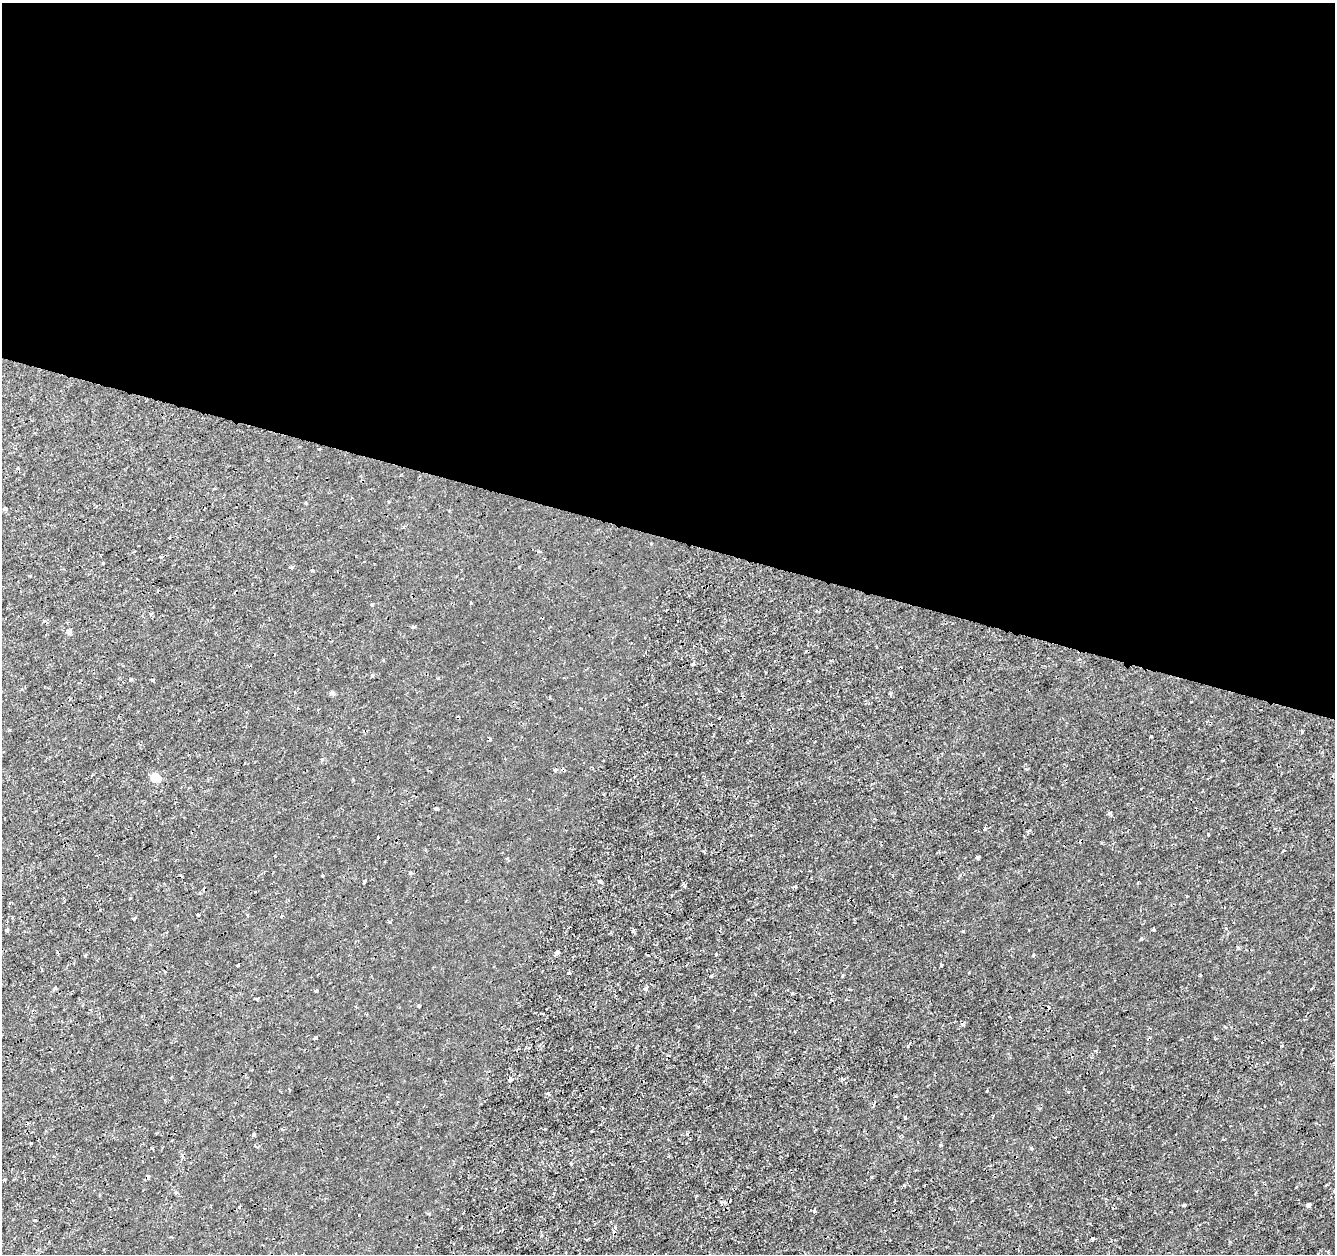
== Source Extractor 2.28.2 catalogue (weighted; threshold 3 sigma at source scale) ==
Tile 3 of 4 x 4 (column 3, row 1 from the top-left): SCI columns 2667-3999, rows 3975-5226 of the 5339 x 5500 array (HDU 1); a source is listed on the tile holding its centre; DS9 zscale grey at full resolution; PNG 1337 x 1256 px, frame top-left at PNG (2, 3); no overlay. Shown black and unused: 43% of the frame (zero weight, under 2 of 3 exposures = <1% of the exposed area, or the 3 px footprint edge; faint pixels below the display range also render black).
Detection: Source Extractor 2.28.2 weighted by HDU 2 'WHT'; one run over the whole footprint, this tile lists its part. Background 1.41e-04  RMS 0.0011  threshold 0.00507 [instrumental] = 3 sigma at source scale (4.5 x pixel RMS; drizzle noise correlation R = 1.50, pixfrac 1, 0.0396/0.0396 arcsec/px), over >= 5 px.
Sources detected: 85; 9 cosmic-ray / hot-pixel residue — not listed; the other 76 listed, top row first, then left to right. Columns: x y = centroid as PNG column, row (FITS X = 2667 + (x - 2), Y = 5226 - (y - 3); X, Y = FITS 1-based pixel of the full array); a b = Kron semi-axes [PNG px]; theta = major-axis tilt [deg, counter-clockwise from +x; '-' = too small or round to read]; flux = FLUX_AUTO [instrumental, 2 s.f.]
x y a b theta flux
319 449 3 2 - 0.081
18 468 4 3 - 0.14
5 509 5 4 - 0.25
651 544 3 3 - 0.1
161 557 4 3 - 0.1
103 563 3 3 - 0.18
470 603 3 3 - 0.35
372 605 3 3 - 0.23
151 614 3 3 - 0.26
413 627 4 4 - 0.16
69 632 5 5 - 0.3
693 664 4 3 - 0.19
372 675 4 4 - 0.16
130 680 4 4 - 0.17
153 680 4 3 - 0.15
332 693 6 5 - 0.22
890 693 4 3 - 0.21
550 697 4 2 - 0.086
1302 732 4 3 - 0.11
322 759 5 5 - 0.15
555 770 3 3 - 0.19
155 777 7 6 - 2.1
436 809 4 3 - 0.32
1109 813 4 3 - 0.35
985 829 3 3 - 0.24
1028 832 7 4 45 0.19
1208 834 3 2 - 0.12
978 857 4 4 - 0.17
364 881 4 3 - 0.18
795 887 5 3 - 0.14
1187 896 3 3 - 0.18
10 903 3 3 - 0.12
198 915 3 3 - 0.2
247 915 3 3 - 0.12
281 916 3 3 - 0.19
134 918 4 3 - 0.16
1226 928 4 3 - 0.13
1154 929 3 3 - 0.29
7 930 3 3 - 0.24
633 930 4 3 - 0.24
1141 938 3 3 - 0.22
1238 948 3 3 - 0.2
557 953 4 3 - 0.53
716 954 3 3 - 0.11
85 955 3 3 - 0.13
1033 955 4 2 - 0.098
941 964 3 3 - 0.22
238 965 4 3 - 0.23
569 973 4 3 - 0.17
969 973 3 2 - 0.13
711 976 4 3 - 0.088
843 976 4 2 - 0.12
55 988 5 3 - 0.18
1312 988 3 3 - 0.094
645 989 4 4 - 0.51
316 991 3 2 - 0.13
257 998 5 3 - 0.12
419 1006 3 3 - 0.16
963 1025 5 3 - 0.13
315 1038 4 3 - 0.23
1281 1046 3 2 - 0.1
510 1079 4 4 - 0.29
548 1093 4 3 - 0.38
905 1118 3 3 - 0.28
254 1134 3 3 - 0.2
31 1143 4 2 - 0.096
941 1145 4 3 - 0.11
1031 1148 4 3 - 0.19
571 1163 4 3 - 0.13
176 1193 4 3 - 0.16
1184 1205 3 3 - 0.21
1308 1205 4 3 - 0.64
814 1211 3 3 - 0.36
428 1213 5 3 - 0.12
615 1227 5 4 - 0.17
1093 1238 3 3 - 0.2
Unlisted compact peaks at least as high as the median listed source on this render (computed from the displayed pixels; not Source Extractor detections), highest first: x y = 987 1091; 904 1185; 908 1046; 359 1215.